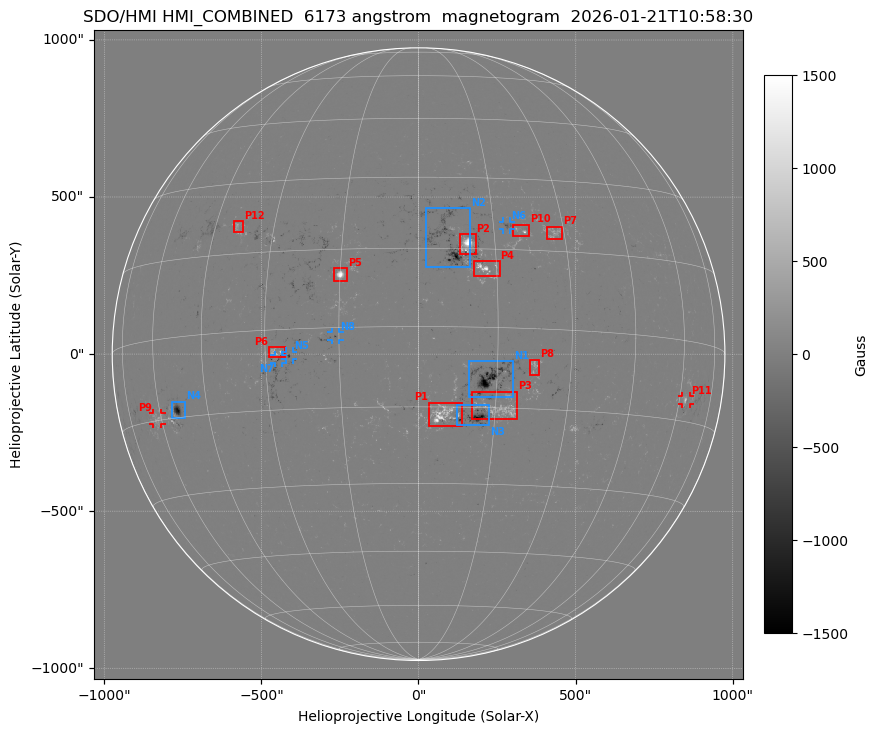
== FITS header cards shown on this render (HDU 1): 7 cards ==
TELESCOP= 'SDO/HMI '           / Telescope
INSTRUME= 'HMI_COMBINED'       / For HMI: HMI_SIDE1, HMI_FRONT2, or HMI_COMBINED
WAVELNTH=                6173. / [angstrom] Wavelength
DATE-OBS= '2026-01-21T10:58:30.200' / [ISO] Observation date {DATE__OBS}
CTYPE1  = 'HPLN-TAN'           / CTYPE1: HPLN
CTYPE2  = 'HPLT-TAN'           / CTYPE2: HPLT
BUNIT   = 'Gauss   '           / Physical Units

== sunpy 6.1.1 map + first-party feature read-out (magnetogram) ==
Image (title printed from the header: SDO/HMI HMI_COMBINED  6173 angstrom  magnetogram  2026-01-21T10:58:30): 1024 x 1024 px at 2.02 arcsec/px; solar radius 975 arcsec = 484 px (full disc in frame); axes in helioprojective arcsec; data unit Gauss (BUNIT, on the colour bar)
Off-disc pixels are blank (NaN) in the file (30% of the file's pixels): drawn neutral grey
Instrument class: MAGNETOGRAM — CONTENT/DPC_OBSR says magnetogram
Display: grey scale clipped to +-1500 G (the 99.5th-percentile rule alone would give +-333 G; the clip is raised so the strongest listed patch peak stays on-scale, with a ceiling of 1500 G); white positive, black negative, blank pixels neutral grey
Flux patches: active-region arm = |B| over 17 px >= 100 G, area >= 73 px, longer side >= 12 px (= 24 arcsec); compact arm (3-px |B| >= 300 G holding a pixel >= 400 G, >= 4 px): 45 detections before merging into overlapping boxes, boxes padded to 12 px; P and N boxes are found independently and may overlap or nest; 16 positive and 10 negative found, the strongest 12 + 8 listed = drawn (cap 20) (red P1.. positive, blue N1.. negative; 6 of them under ~28 arcsec drawn as corner ticks so the feature stays visible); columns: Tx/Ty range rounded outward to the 5 arcsec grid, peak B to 10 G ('>+1500(sat)' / '<-1500(sat)' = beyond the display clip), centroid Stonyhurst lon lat
Positive patches:
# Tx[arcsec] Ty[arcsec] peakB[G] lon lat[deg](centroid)
P1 30..140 -230..-155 >+1500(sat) +5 -16
P2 130..185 315..385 >+1500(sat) +10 +16
P3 170..315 -210..-115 +1280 +17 -15
P4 175..260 245..300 +1460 +13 +11
P5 -270..-225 230..275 >+1500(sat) -15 +10
P6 -475..-425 -10..25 +970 -28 -4
P7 405..455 365..405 +680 +28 +19
P8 355..385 -70..-15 +540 +22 -7
P9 -845..-815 -225..-185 +530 -62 -15
P10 300..350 375..415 +1330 +21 +19
P11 835..865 -160..-130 +1000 +62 -11
P12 -590..-555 385..425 +330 -38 +20
Negative patches:
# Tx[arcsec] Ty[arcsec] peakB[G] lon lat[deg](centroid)
N1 160..300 -135..-20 <-1500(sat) +13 -9
N2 20..165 275..465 <-1500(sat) +6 +16
N3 120..225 -225..-160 <-1500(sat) +11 -17
N4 -790..-740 -205..-150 -1380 -54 -13
N5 -425..-400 -20..10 -1070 -25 -5
N6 265..295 395..425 -690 +18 +20
N7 -460..-430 -30..-5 -860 -27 -6
N8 -280..-250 45..70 -1110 -16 -2
Bipolar pairs (each listed P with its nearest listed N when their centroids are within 0.25 R_sun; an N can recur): P1-N3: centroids ~100 arcsec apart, P1 is east of N3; P2-N2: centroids ~50 arcsec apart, P2 is west of N2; P3-N3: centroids ~100 arcsec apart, P3 is west of N3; P4-N2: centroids ~150 arcsec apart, P4 is south-west of N2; P5-N8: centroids ~200 arcsec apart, P5 is north of N8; P6-N7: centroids ~25 arcsec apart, P6 is north-east of N7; P7-N6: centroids ~150 arcsec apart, P7 is west of N6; P8-N1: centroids ~150 arcsec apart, P8 is west of N1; P9-N4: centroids ~75 arcsec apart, P9 is south-east of N4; P10-N6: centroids ~50 arcsec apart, P10 is south-west of N6